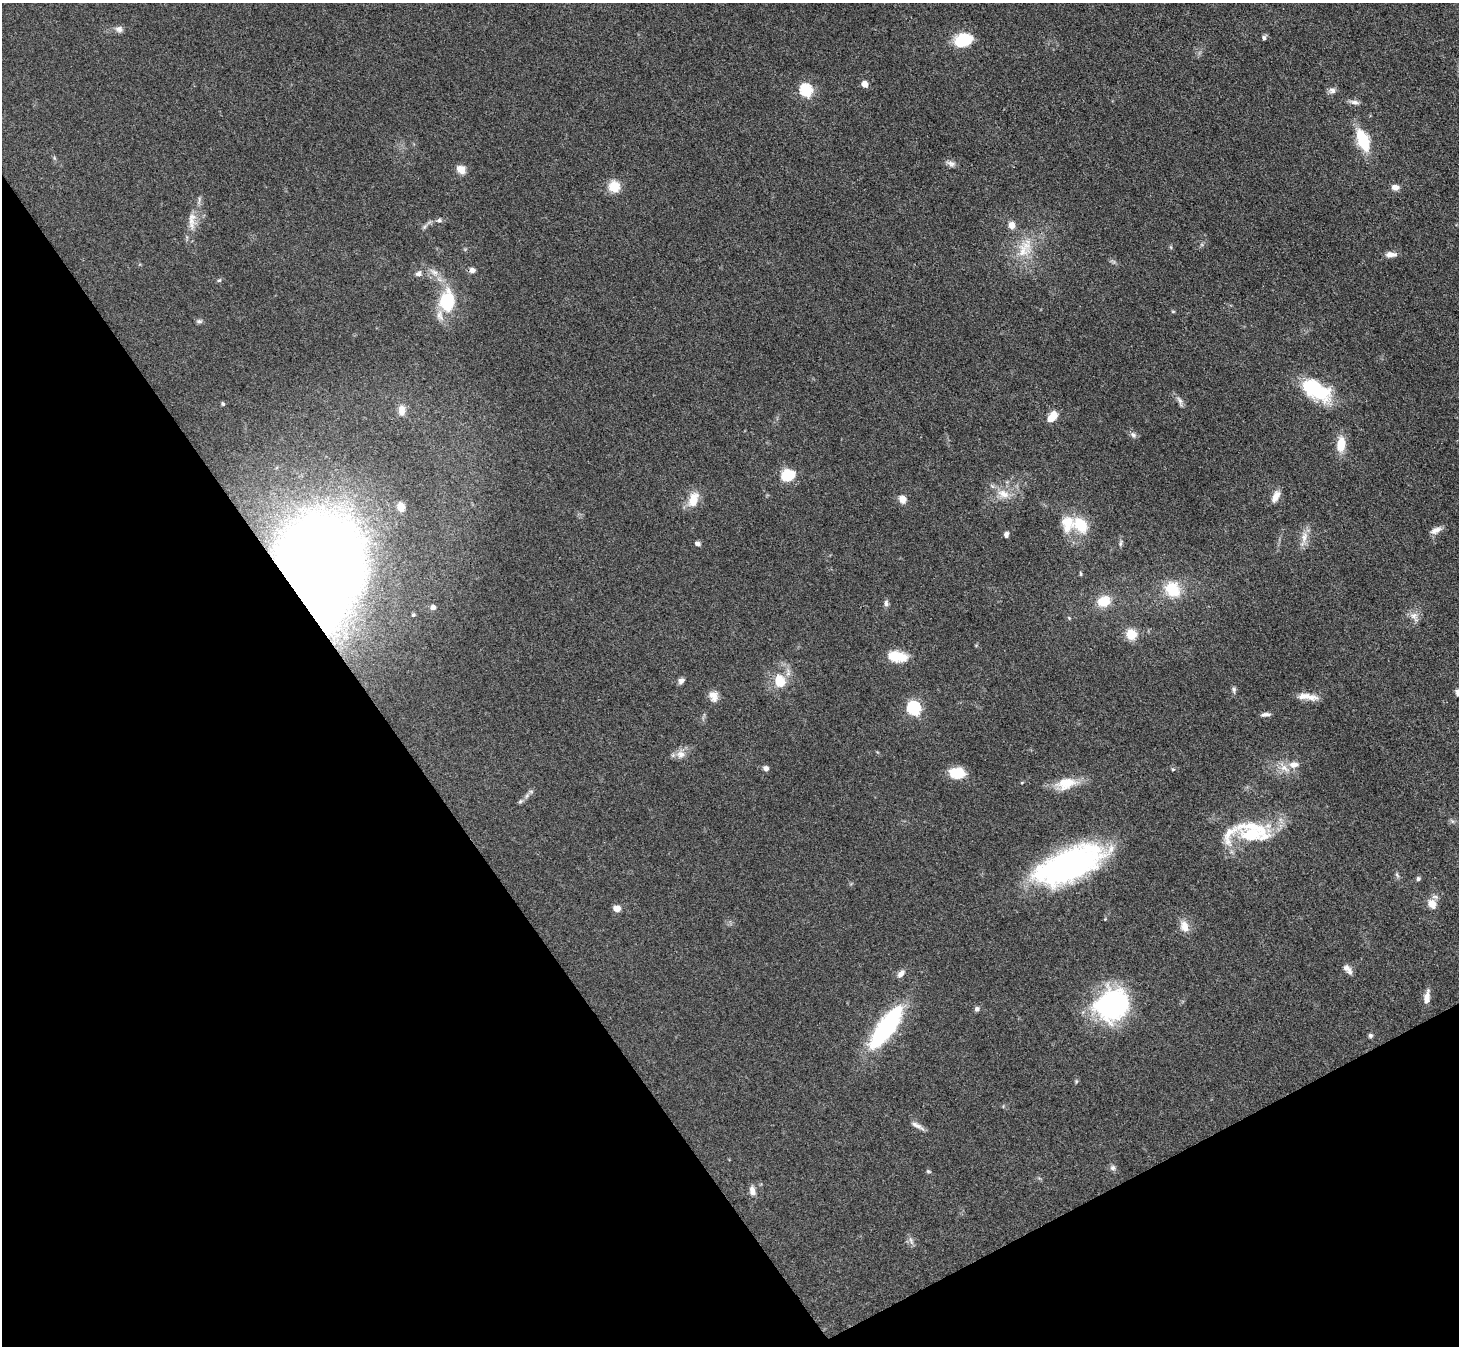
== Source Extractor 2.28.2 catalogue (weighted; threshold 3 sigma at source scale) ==
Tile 14 of 4 x 4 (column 2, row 4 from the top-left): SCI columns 1459-2915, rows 295-1638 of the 5832 x 5824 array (HDU 1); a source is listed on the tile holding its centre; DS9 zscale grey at full resolution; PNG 1461 x 1348 px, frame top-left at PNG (2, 3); no overlay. Shown black and unused: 30% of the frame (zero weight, under 3 of 4 exposures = <1% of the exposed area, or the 3 px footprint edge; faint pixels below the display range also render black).
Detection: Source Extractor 2.28.2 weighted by HDU 2 'WHT'; one run over the whole footprint, this tile lists its part. Background 0.0504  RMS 0.005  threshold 0.0223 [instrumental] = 3 sigma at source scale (4.5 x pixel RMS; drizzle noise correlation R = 1.50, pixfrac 1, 0.05/0.05 arcsec/px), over >= 5 px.
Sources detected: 101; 6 inside a brighter listed object's ellipse — not listed separately; the other 95 listed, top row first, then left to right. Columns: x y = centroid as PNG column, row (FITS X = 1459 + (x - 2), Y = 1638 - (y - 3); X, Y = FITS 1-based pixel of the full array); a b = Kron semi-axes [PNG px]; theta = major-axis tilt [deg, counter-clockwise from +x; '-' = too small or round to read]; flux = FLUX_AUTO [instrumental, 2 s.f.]
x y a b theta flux
119 29 10 8 -11 2.3
1264 38 7 5 76 1.2
963 40 18 13 17 19
865 84 5 5 - 5.2
806 90 6 6 - 59
1332 91 10 7 -5 2.1
1354 102 14 6 -11 2.1
1363 140 24 11 -69 20
54 158 6 4 -71 0.74
951 164 13 7 -19 2.2
461 169 12 9 -37 4.4
614 186 12 12 - 9.3
1395 187 9 7 -5 3
439 220 8 6 1 1.4
192 221 28 11 88 7.4
1012 225 9 8 - 3.6
425 226 9 5 45 1.3
1023 251 24 21 45 14
1391 254 14 6 2 3.3
472 270 7 6 - 2.2
434 272 15 7 -35 4.1
418 273 10 8 35 2
219 280 6 5 - 0.78
447 301 31 21 86 24
1173 311 6 3 0 0.5
199 321 8 5 7 1.2
1315 389 28 14 -29 46
1180 401 15 5 -71 2
223 404 5 4 - 0.82
402 410 14 9 89 4.6
1054 415 5 5 - 12
1133 435 9 7 -40 1.8
1341 444 16 9 85 10
788 475 10 8 16 20
1003 494 19 12 -23 7.8
1276 496 15 8 63 4.2
693 499 22 12 71 8.2
903 499 9 7 -61 4.4
401 507 8 7 - 6.2
1081 525 17 12 -54 16
1436 530 15 7 25 3.1
1006 534 6 5 - 1.8
1304 537 19 9 80 5
697 543 8 5 -9 1.3
1120 543 9 4 80 1.1
320 569 62 47 -84 1300
1081 574 6 3 -83 0.63
1172 589 16 13 -47 18
1104 601 12 10 24 12
886 603 9 6 -87 1.5
433 607 5 5 - 2.4
413 615 5 4 - 0.72
1414 616 16 9 -52 3.5
1069 618 6 4 -46 0.56
1131 634 11 11 - 8.8
897 657 23 12 -6 11
681 681 8 6 69 1.9
779 681 12 11 - 12
1234 690 8 6 89 1.2
1458 693 9 6 -83 1.8
713 696 13 11 -73 4.4
1308 697 27 7 -8 5.7
913 708 7 6 - 82
1265 714 12 5 7 1.7
680 754 12 11 - 4
766 768 7 6 - 1.8
1284 768 21 10 -44 5.9
1173 769 5 4 - 0.66
957 773 16 11 -6 12
1022 782 5 3 - 0.43
1066 783 30 15 15 12
531 791 7 4 -1 0.91
520 801 7 6 - 1
1452 821 6 6 - 0.98
1251 834 58 23 8 32
1069 865 70 28 23 140
1397 875 8 5 -64 1
1418 879 6 5 - 1.1
1432 904 12 10 -54 5.1
617 908 8 7 - 3.2
1105 919 4 4 - 0.39
1184 926 16 11 -73 5.1
1346 968 10 8 -37 2.5
901 974 12 7 48 2.7
1427 997 17 7 81 4
1112 1005 33 29 37 82
977 1009 7 6 - 1.4
886 1028 53 17 54 61
1370 1035 6 5 - 1.1
1076 1081 6 4 -79 0.64
917 1126 19 5 -29 2.7
1113 1168 8 7 - 1.6
928 1171 6 4 -15 0.74
752 1191 13 8 -77 3
911 1241 13 5 -71 1.9
Overlapping masked pixels (flux is a lower limit): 1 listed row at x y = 320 569
Isophote crosses this tile's border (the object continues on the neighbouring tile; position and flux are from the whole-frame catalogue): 1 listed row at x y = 1458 693